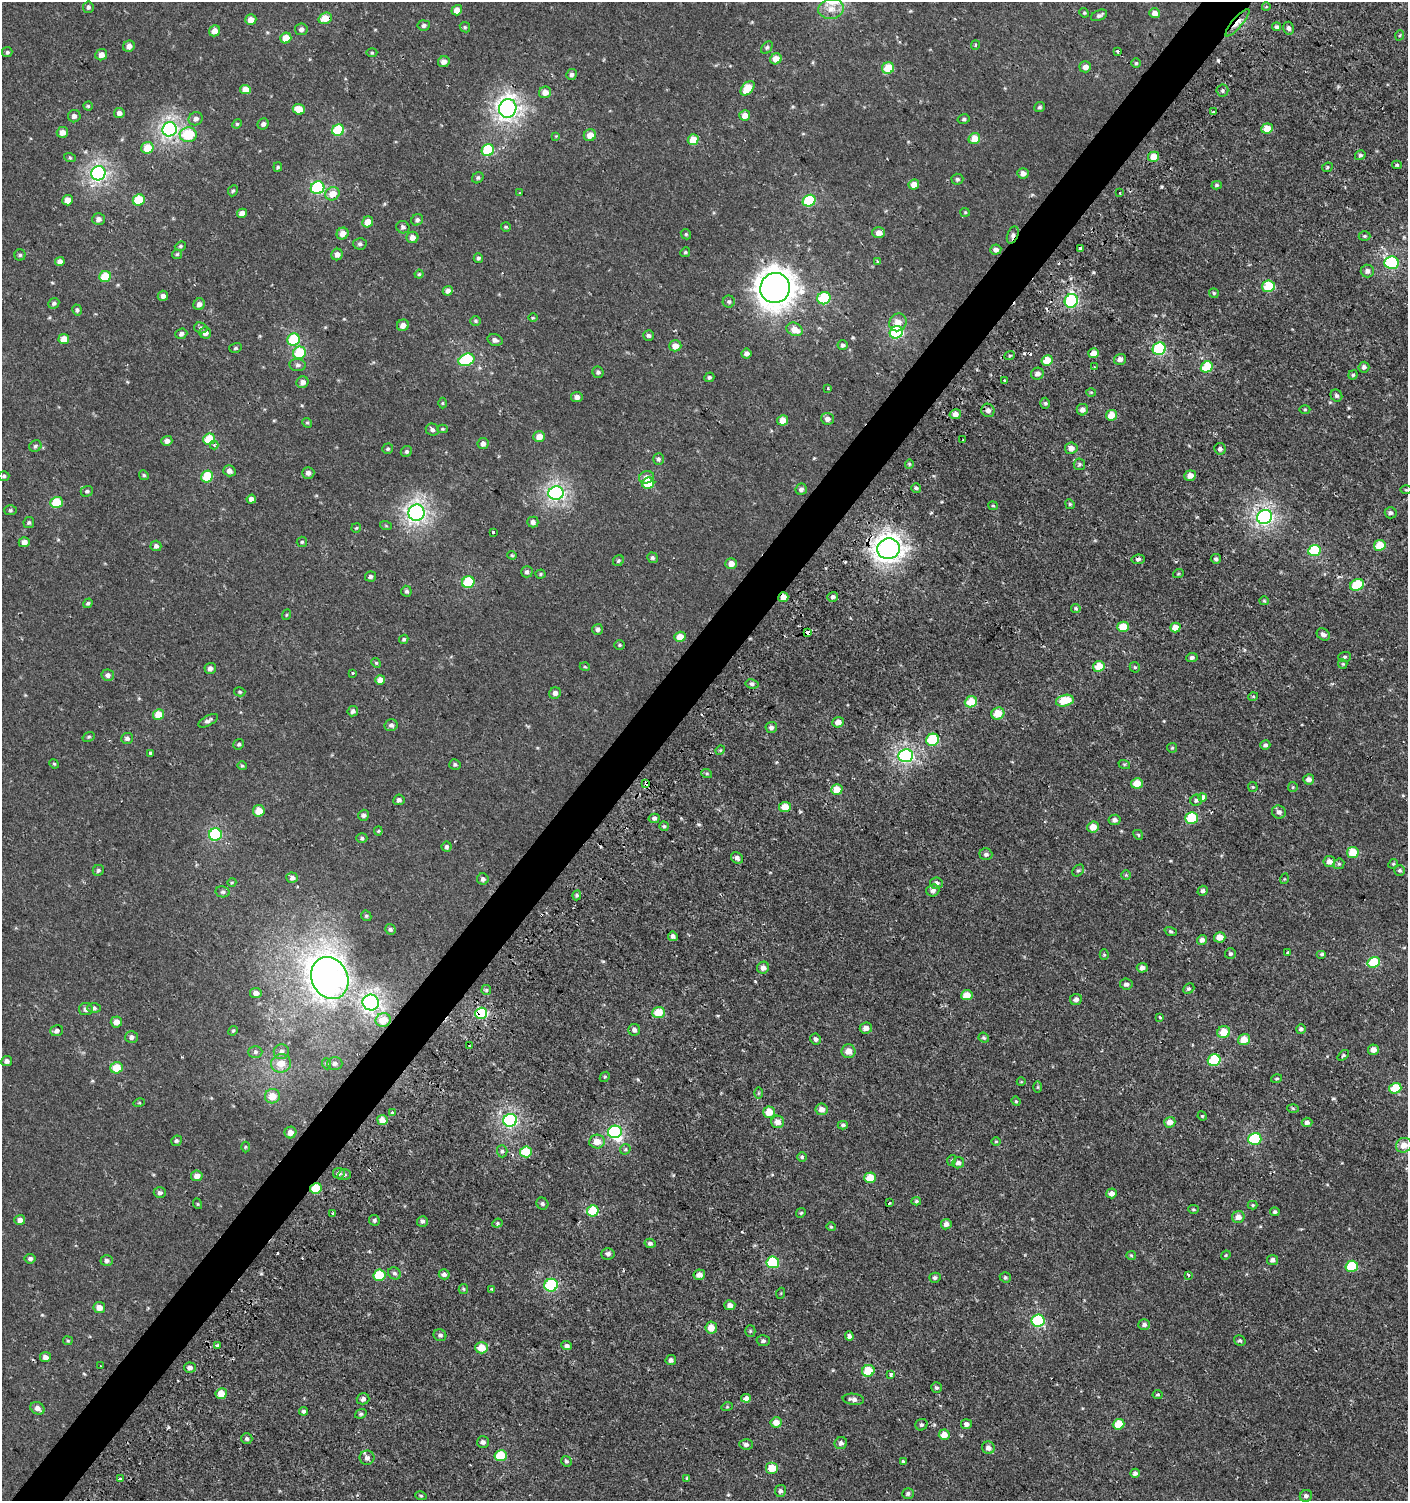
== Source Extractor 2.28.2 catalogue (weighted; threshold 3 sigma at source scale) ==
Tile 7 of 4 x 4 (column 3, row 2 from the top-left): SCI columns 2981-4386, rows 3039-4537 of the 6060 x 6037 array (HDU 1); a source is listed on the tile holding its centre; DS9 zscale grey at full resolution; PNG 1410 x 1503 px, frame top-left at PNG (2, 2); each listed source drawn as its Kron ellipse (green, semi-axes under 4 px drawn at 4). Shown black and unused: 4% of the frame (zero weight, under 2 of 3 exposures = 2% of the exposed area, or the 3 px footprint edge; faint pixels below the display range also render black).
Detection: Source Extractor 2.28.2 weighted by HDU 2 'WHT'; one run over the whole footprint, this tile lists its part. Background 6.77e-04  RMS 0.0025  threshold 0.0114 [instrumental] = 3 sigma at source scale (4.5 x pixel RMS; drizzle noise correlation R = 1.50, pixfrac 1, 0.0396/0.0396 arcsec/px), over >= 5 px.
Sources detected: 513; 1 inside a brighter object's white glare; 11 cosmic-ray / hot-pixel residue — neither listed nor drawn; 1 inside a brighter listed object's ellipse — not listed separately; the other 500 listed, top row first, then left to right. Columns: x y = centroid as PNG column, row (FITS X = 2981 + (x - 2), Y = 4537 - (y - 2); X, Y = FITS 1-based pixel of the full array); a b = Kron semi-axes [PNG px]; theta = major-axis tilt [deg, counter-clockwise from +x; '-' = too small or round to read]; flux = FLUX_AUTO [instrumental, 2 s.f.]
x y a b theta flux
88 7 6 5 - 0.53
1266 7 4 3 - 0.21
831 9 13 10 7 2.5
457 10 5 5 - 2.2
1084 13 5 4 - 0.3
1154 13 5 5 - 1.5
1099 15 8 5 24 0.6
325 18 7 5 20 4.2
251 20 6 5 - 2
1237 23 17 5 50 2
424 25 6 5 - 0.67
465 27 5 4 - 0.36
1277 27 4 4 - 0.52
1289 28 6 5 - 0.79
301 29 6 6 - 0.84
215 31 6 5 - 1.9
1400 35 5 3 - 0.24
286 38 6 5 - 3.5
975 45 5 3 - 0.39
129 46 6 5 - 1.4
767 48 7 5 50 0.48
1117 51 3 3 - 1.1
7 52 5 5 - 0.41
372 53 5 3 - 0.28
101 55 6 5 - 1.5
776 59 6 5 - 2.7
444 62 6 5 - 1.2
1136 63 5 5 - 0.36
1085 67 6 5 - 1.4
888 68 6 5 - 5.8
571 74 5 5 - 0.65
748 88 8 5 47 4.7
245 90 5 4 - 2.5
1222 91 6 6 - 0.54
545 92 6 5 - 2
88 106 4 4 - 0.3
1039 107 5 5 - 0.45
508 108 9 8 - 92
299 109 6 5 - 3.4
1213 112 4 2 - 0.3
119 113 5 5 - 1
745 115 5 5 - 2.1
74 116 6 6 - 0.88
196 119 7 6 - 0.94
964 119 6 4 14 0.45
237 124 5 4 - 0.28
263 124 6 5 - 0.78
1267 128 6 5 - 3.1
170 129 7 7 - 60
338 130 6 5 - 13
62 132 6 5 - 1.7
188 135 8 7 - 8.5
590 135 6 5 - 2.2
556 136 4 4 - 0.2
693 139 5 5 - 3.9
974 139 6 5 - 4.2
147 148 6 5 - 4.5
488 150 6 6 - 12
1360 155 5 4 - 0.47
1154 157 5 5 - 2.9
70 158 6 4 -19 0.32
1397 165 5 4 - 0.37
278 167 5 4 - 0.28
1327 167 6 4 24 0.35
98 173 7 7 - 56
1023 173 5 5 - 1.4
478 178 6 5 - 0.44
957 179 6 5 - 0.5
914 184 5 5 - 2.1
1217 185 5 4 - 0.38
318 188 7 6 - 21
233 191 6 4 64 0.39
519 193 4 2 - 0.18
1120 193 3 3 - 0.78
332 194 7 6 - 3.2
68 200 5 5 - 2.3
139 200 6 5 - 8.8
809 201 6 5 - 15
965 212 4 4 - 0.28
242 213 5 4 - 1.9
98 219 6 6 - 0.98
417 220 6 5 - 0.56
368 222 6 5 - 2.7
403 227 6 6 - 0.64
506 227 5 5 - 0.31
879 233 6 5 - 1.5
343 234 6 5 - 1.8
686 234 5 4 - 0.36
1013 235 9 5 68 0.92
1365 236 6 4 0 0.37
412 237 6 5 - 1.7
360 244 7 6 - 0.61
180 246 6 4 22 0.36
1080 248 4 3 - 0.74
996 249 5 5 - 1
685 252 5 4 - 0.34
177 254 5 5 - 0.31
20 255 5 5 - 0.36
337 255 6 5 - 1.3
478 258 5 4 - 0.47
878 261 3 3 - 0.25
60 262 5 4 - 1
1392 263 7 6 - 26
1367 271 6 6 - 1
419 274 4 4 - 0.29
105 277 6 5 - 7.9
1268 286 6 5 - 8.4
775 288 15 14 - 290
448 291 5 4 - 1.2
1214 293 5 5 - 0.32
163 296 5 5 - 0.95
824 298 6 6 - 15
1071 301 7 6 - 32
729 302 6 6 - 0.51
54 303 6 5 - 0.53
199 304 6 5 - 1.1
77 310 5 4 - 0.44
533 318 5 3 - 0.22
476 321 5 5 - 0.38
898 322 9 8 - 2.2
403 325 6 5 - 1.8
201 328 7 5 -16 0.55
795 329 8 6 -21 2.8
896 332 7 6 - 24
205 333 6 5 - 1.3
181 334 6 5 - 0.79
648 335 5 5 - 0.61
64 339 5 5 - 2.9
294 340 6 6 - 12
495 340 8 5 -17 0.86
843 345 5 5 - 0.6
675 346 6 5 - 2.3
235 348 6 4 17 0.42
1159 349 7 6 - 21
299 353 6 6 - 9.5
746 353 5 5 - 0.89
1094 353 5 5 - 2.4
1010 355 5 3 - 0.28
1120 359 6 5 - 1.2
466 360 8 6 21 17
1047 360 5 5 - 4.6
298 365 8 6 -7 0.68
1094 366 3 2 - 0.22
1207 367 6 5 - 8.3
1364 367 5 5 - 0.74
598 372 6 5 - 0.55
1037 374 6 6 - 1
1353 375 4 4 - 0.33
709 377 5 4 - 0.44
1005 381 3 3 - 0.85
302 382 6 5 - 1.1
828 388 3 3 - 0.26
1091 392 5 3 - 0.23
1336 396 6 5 - 0.54
577 397 6 5 - 1.1
443 403 5 3 - 0.25
1045 403 5 4 - 0.39
988 410 7 6 - 1.2
1082 410 6 5 - 1.3
1305 410 5 3 - 0.25
955 414 6 5 - 1.6
1112 415 5 5 - 3.7
827 419 6 6 - 1.2
783 420 5 5 - 2.7
307 423 5 4 - 0.33
443 429 5 4 - 0.28
432 430 6 6 - 0.7
539 437 6 5 - 2.4
209 439 6 5 - 7.3
963 440 2 2 - 0.2
167 441 5 5 - 1.1
483 444 5 5 - 0.97
214 445 4 4 - 0.43
35 446 6 5 - 0.5
1071 448 6 5 - 1.4
388 449 5 5 - 0.41
1220 449 6 6 - 0.72
406 452 6 5 - 0.47
658 459 6 5 - 0.54
909 464 5 4 - 0.31
1079 464 6 5 - 0.47
229 471 6 5 - 1.1
308 473 6 6 - 0.98
144 475 5 4 - 0.36
4 476 5 5 - 0.43
1190 476 6 5 - 1.7
207 477 6 5 - 8.4
646 477 7 6 - 1.5
648 483 6 5 - 7.1
916 488 5 4 - 0.45
801 489 6 5 - 0.72
1406 490 5 3 - 0.25
87 491 6 5 - 0.5
556 493 7 7 - 53
251 499 5 4 - 1.1
56 502 6 5 - 7.8
1070 504 5 4 - 0.33
993 506 5 4 - 0.3
10 510 6 5 - 0.38
416 513 8 8 - 73
1391 513 6 6 - 0.66
1265 517 7 6 - 65
29 522 5 5 - 0.45
533 522 5 5 - 0.91
386 526 6 3 -19 0.27
356 528 5 4 - 0.31
493 532 3 3 - 0.86
24 542 5 5 - 1.5
302 542 5 5 - 0.37
1380 545 6 5 - 5.6
156 546 5 5 - 0.72
889 549 11 10 - 150
1314 550 6 5 - 14
512 555 4 4 - 0.27
652 558 5 5 - 0.52
1138 559 6 5 - 0.64
1216 559 5 5 - 0.6
618 561 6 5 - 0.4
731 563 5 5 - 1.8
527 572 6 5 - 0.66
540 574 5 4 - 0.3
1178 574 5 3 - 0.24
370 577 5 5 - 0.51
468 582 6 5 - 12
1357 585 7 5 29 8.4
406 591 5 5 - 0.49
783 597 5 4 - 1.9
833 597 5 5 - 0.7
1264 601 5 4 - 0.33
88 603 5 4 - 0.37
1076 608 5 4 - 0.34
286 615 5 3 - 0.22
1123 627 6 5 - 4.8
1175 627 5 5 - 2.8
598 629 5 5 - 0.68
808 633 4 3 - 3.9
1323 634 7 5 -36 0.88
680 637 5 5 - 3.8
404 639 5 4 - 0.37
620 645 5 4 - 0.34
1192 657 5 4 - 0.61
1345 657 6 5 - 0.42
376 663 5 4 - 0.3
1343 664 5 4 - 0.28
1099 666 6 5 - 4.1
585 667 5 3 - 0.23
1135 667 6 4 -43 0.34
210 668 5 5 - 1
353 673 2 2 - 0.26
108 675 6 6 - 0.8
380 680 5 5 - 2
752 684 6 4 -9 0.59
240 692 5 4 - 0.34
555 693 6 5 - 0.99
1253 697 5 3 - 0.24
1065 701 9 5 13 6.1
971 702 6 5 - 5.4
353 711 5 5 - 0.76
159 714 6 5 - 4.5
998 714 6 6 - 3.8
208 721 11 5 29 0.76
838 722 5 5 - 2.2
391 725 6 6 - 0.71
771 727 6 5 - 0.75
89 737 6 4 21 0.37
127 738 6 5 - 0.66
933 740 6 6 - 12
239 744 5 5 - 0.45
1265 745 5 4 - 0.56
1172 748 5 5 - 0.32
720 750 5 4 - 0.26
150 753 3 3 - 0.89
906 756 7 6 - 45
54 764 5 4 - 0.28
455 764 5 5 - 0.45
1124 764 6 4 -18 0.27
242 766 5 4 - 0.29
707 774 5 3 - 0.26
1309 779 5 5 - 1.1
1137 783 6 5 - 3.6
646 784 4 3 - 1.3
1253 787 5 4 - 0.31
1293 787 5 4 - 0.28
837 790 6 5 - 3.7
1202 797 4 3 - 2
399 800 5 5 - 0.76
1196 800 6 5 - 0.48
785 807 6 5 - 3.4
259 811 6 5 - 3.8
1279 812 7 6 - 0.83
364 815 5 5 - 0.66
654 818 5 4 - 0.68
1192 818 6 5 - 12
1114 820 6 5 - 0.93
664 826 5 4 - 0.34
1093 827 6 5 - 2.7
378 831 4 4 - 0.27
215 835 6 6 - 23
1138 835 5 4 - 0.33
362 838 5 5 - 0.43
447 847 5 5 - 0.53
1353 852 6 5 - 5.2
986 854 6 6 - 0.71
737 858 6 5 - 0.94
1329 862 6 5 - 1.4
1339 864 6 5 - 0.4
1393 864 5 4 - 0.27
98 870 6 5 - 0.44
1078 870 7 5 46 0.45
1400 870 5 5 - 0.47
1126 875 5 5 - 0.31
292 878 6 5 - 0.87
483 879 6 5 - 0.75
1284 879 5 3 - 0.21
232 882 4 3 - 0.2
937 883 6 5 - 0.89
933 890 6 6 - 0.86
1203 891 5 4 - 0.6
223 892 7 5 -12 0.59
577 895 5 4 - 0.39
366 916 5 4 - 0.37
390 929 5 5 - 0.53
1171 931 6 4 -19 0.38
673 936 5 4 - 0.74
1220 937 6 5 - 2.8
1202 940 5 4 - 1
1288 952 3 3 - 0.24
1230 953 5 5 - 0.49
1322 954 5 4 - 0.38
1104 955 5 4 - 0.3
1374 962 6 5 - 9.6
763 968 6 6 - 1.2
1142 968 5 5 - 1
330 978 22 18 -64 180
1126 984 6 5 - 0.82
1189 989 6 5 - 0.38
486 990 5 5 - 0.35
256 993 6 5 - 1.2
967 995 5 5 - 2.7
1076 999 6 5 - 0.98
371 1002 8 8 - 69
94 1008 6 5 - 0.52
86 1009 7 6 - 0.96
481 1013 6 5 - 20
658 1013 6 5 - 5.5
1160 1017 3 3 - 0.45
383 1020 7 6 - 4.2
116 1022 6 5 - 2
866 1028 6 5 - 1.3
1301 1029 5 4 - 0.72
634 1030 6 6 - 0.8
57 1031 6 5 - 0.67
233 1031 5 4 - 0.34
1224 1032 6 6 - 4.7
132 1037 6 6 - 0.87
984 1038 5 4 - 0.38
816 1039 5 5 - 0.7
1244 1040 6 5 - 3.6
469 1046 2 2 - 0.21
1373 1050 5 5 - 1.7
849 1051 7 7 - 1.9
255 1052 7 6 - 0.58
281 1052 8 7 - 0.93
1343 1055 6 4 40 0.39
1214 1060 6 5 - 14
7 1061 5 5 - 0.77
281 1063 10 9 - 2.9
335 1063 7 6 - 0.84
327 1064 5 3 - 0.27
116 1068 6 5 - 5.4
605 1077 5 4 - 0.3
1277 1079 6 4 16 0.34
1021 1082 4 3 - 0.18
1038 1087 6 4 90 0.28
1395 1088 6 5 - 7.4
758 1093 6 4 89 0.32
272 1096 7 7 - 3.1
1016 1101 5 4 - 0.27
139 1103 5 3 - 0.23
1293 1108 6 4 -2 0.31
822 1109 6 6 - 1.6
392 1112 3 3 - 1.1
769 1112 6 5 - 3.8
1202 1116 5 4 - 0.25
382 1120 5 5 - 2
510 1120 7 6 - 44
778 1122 6 6 - 2
1170 1122 6 5 - 2.2
1307 1122 5 5 - 0.82
843 1125 5 4 - 0.51
290 1132 6 5 - 1.7
615 1132 7 6 - 20
1255 1139 6 6 - 16
176 1141 5 5 - 0.4
597 1141 8 7 - 2.6
996 1141 5 3 - 0.22
1404 1145 8 7 - 2.4
245 1147 5 3 - 0.25
625 1149 5 5 - 0.37
502 1151 6 5 - 0.48
526 1152 6 5 - 7
802 1157 5 4 - 0.39
952 1160 5 3 - 0.23
958 1163 6 5 - 1.1
339 1173 6 5 - 0.92
344 1175 7 5 15 0.56
197 1176 6 5 - 1.4
870 1178 6 5 - 5.1
316 1188 6 5 - 7
160 1193 6 5 - 0.7
1111 1193 5 5 - 1.4
916 1201 5 4 - 0.37
889 1203 3 3 - 0.49
198 1204 5 3 - 0.21
542 1204 6 5 - 0.51
1253 1205 5 4 - 0.29
1193 1209 5 4 - 0.32
593 1211 6 5 - 8.2
1275 1212 4 4 - 0.51
333 1213 3 3 - 0.28
801 1213 5 4 - 0.33
1238 1217 6 6 - 2
20 1220 5 5 - 1.1
374 1220 6 5 - 0.49
422 1221 5 5 - 0.56
497 1223 5 4 - 0.36
946 1224 5 5 - 1
831 1227 5 4 - 0.3
650 1243 5 4 - 0.59
608 1254 6 6 - 0.77
1131 1255 5 4 - 0.29
1226 1255 5 3 - 0.25
30 1259 5 5 - 0.65
107 1260 6 5 - 0.7
1272 1260 5 5 - 0.97
773 1262 6 6 - 13
1352 1266 6 5 - 11
394 1273 6 5 - 0.6
444 1274 5 5 - 0.79
380 1275 6 5 - 8.7
699 1275 6 5 - 1.3
1188 1275 3 3 - 1.4
1005 1277 5 5 - 0.41
935 1278 6 5 - 0.56
551 1285 7 6 - 20
463 1289 5 4 - 0.31
492 1289 4 3 - 0.42
781 1293 5 3 - 0.25
730 1305 5 5 - 1.1
99 1307 6 5 - 1.5
1038 1321 6 6 - 21
1144 1325 6 5 - 0.63
711 1328 6 6 - 2.9
750 1331 5 5 - 0.34
440 1335 6 5 - 0.59
849 1336 5 4 - 0.71
68 1341 5 4 - 0.29
763 1341 6 5 - 0.59
1240 1341 6 4 -31 0.45
217 1346 3 3 - 1.9
567 1346 5 4 - 0.6
481 1348 6 5 - 4.1
45 1357 5 5 - 1.2
671 1360 5 5 - 0.69
100 1366 3 2 - 0.2
190 1368 6 5 - 1.1
868 1371 6 6 - 5.5
891 1375 3 3 - 0.91
936 1388 5 5 - 0.52
221 1394 5 5 - 3.6
1158 1394 5 4 - 0.37
746 1398 5 4 - 1.2
363 1399 6 5 - 0.61
853 1399 11 5 -7 1
727 1407 5 3 - 0.25
37 1408 7 6 - 1.3
304 1411 4 4 - 0.46
361 1414 6 4 20 0.41
776 1422 5 5 - 2.5
966 1424 5 5 - 1
1119 1424 6 5 - 5.8
921 1425 6 5 - 0.49
944 1435 5 5 - 2.6
247 1439 6 5 - 0.51
483 1442 6 6 - 0.76
841 1443 6 6 - 0.91
746 1444 7 5 -4 0.78
988 1448 6 6 - 1.2
501 1456 6 5 - 9.6
367 1458 7 7 - 0.97
566 1461 6 5 - 0.45
903 1462 4 3 - 1.1
772 1468 6 6 - 3.7
1135 1473 5 4 - 0.7
687 1478 4 4 - 0.29
120 1479 3 3 - 1.3
780 1491 6 5 - 0.64
908 1494 6 5 - 0.56
421 1496 6 4 -17 0.3
1306 1496 6 5 - 0.7
Overlapping masked pixels (flux is a lower limit): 9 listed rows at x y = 325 18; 1237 23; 1013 235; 889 549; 783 597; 808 633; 646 784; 481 1013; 316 1188